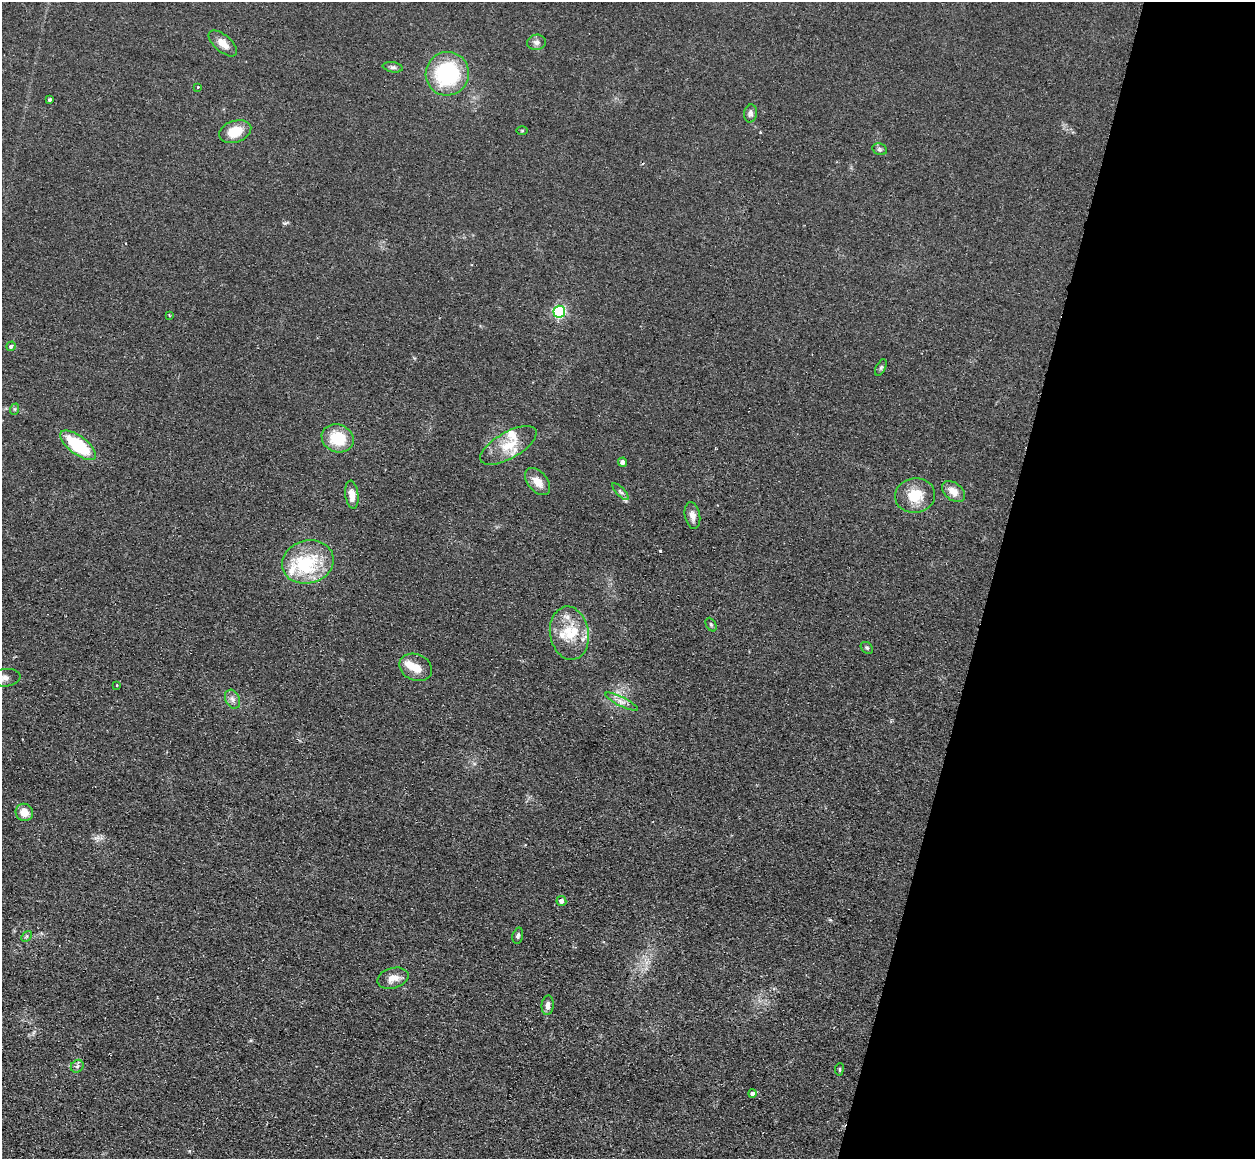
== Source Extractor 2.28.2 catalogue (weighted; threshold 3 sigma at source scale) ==
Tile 8 of 4 x 4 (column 4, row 2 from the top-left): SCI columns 3775-5027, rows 2651-3807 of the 5043 x 5143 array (HDU 1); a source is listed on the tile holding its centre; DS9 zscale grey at full resolution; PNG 1257 x 1161 px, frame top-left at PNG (2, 2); each listed source drawn as its Kron ellipse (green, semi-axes under 4 px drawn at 4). Shown black and unused: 21% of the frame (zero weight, under 2 of 3 exposures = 3% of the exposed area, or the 3 px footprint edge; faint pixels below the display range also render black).
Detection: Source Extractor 2.28.2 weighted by HDU 2 'WHT'; one run over the whole footprint, this tile lists its part. Background 0.0726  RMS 0.0098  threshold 0.044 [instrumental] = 3 sigma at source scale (4.5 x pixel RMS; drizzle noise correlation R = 1.50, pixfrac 1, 0.05/0.05 arcsec/px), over >= 5 px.
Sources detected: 52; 2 inside a brighter object's white glare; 2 cosmic-ray / hot-pixel residue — neither listed nor drawn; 5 inside a brighter listed object's ellipse — not listed separately; the other 43 listed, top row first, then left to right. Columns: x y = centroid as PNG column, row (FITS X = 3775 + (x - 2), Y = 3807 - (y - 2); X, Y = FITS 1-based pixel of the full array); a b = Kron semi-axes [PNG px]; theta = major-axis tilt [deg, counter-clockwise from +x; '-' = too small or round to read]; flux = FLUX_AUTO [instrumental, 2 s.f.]
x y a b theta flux
536 42 9 7 10 3.7
223 43 17 8 -41 10
393 67 10 5 -10 2.5
447 74 22 21 - 87
198 87 3 2 - 2
50 100 3 3 - 1.5
750 113 9 6 80 3
522 131 6 4 0 0.96
235 132 17 10 19 20
880 149 7 5 -21 2
559 312 6 6 - 150
169 315 3 3 - 1.1
11 346 5 4 - 2.1
881 367 9 4 63 1.8
15 409 6 3 71 1.2
338 438 16 14 -21 31
78 445 21 9 -37 53
508 445 31 13 30 23
623 462 4 4 - 4.6
538 482 16 9 -50 11
953 491 13 8 -39 9.7
620 492 11 4 -45 2.5
352 495 14 6 -83 8.9
915 496 20 17 7 25
692 516 14 7 -80 6.3
308 562 26 21 15 48
711 625 7 5 -63 1.7
569 633 27 19 -80 30
867 648 7 5 -42 1.7
416 667 17 13 -23 13
5 678 15 8 6 6.4
117 685 3 2 - 1.5
232 699 10 7 -63 4
621 702 18 4 -27 5.6
24 812 9 8 - 11
561 901 5 5 - 5.4
26 936 6 4 46 1.4
518 936 8 5 76 2.1
393 978 16 10 15 8.8
548 1005 9 6 85 4.8
77 1066 7 5 45 2.2
839 1069 6 3 82 1
752 1093 4 4 - 3.7
Isophote crosses this tile's border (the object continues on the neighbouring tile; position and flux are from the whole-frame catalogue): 1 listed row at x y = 5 678